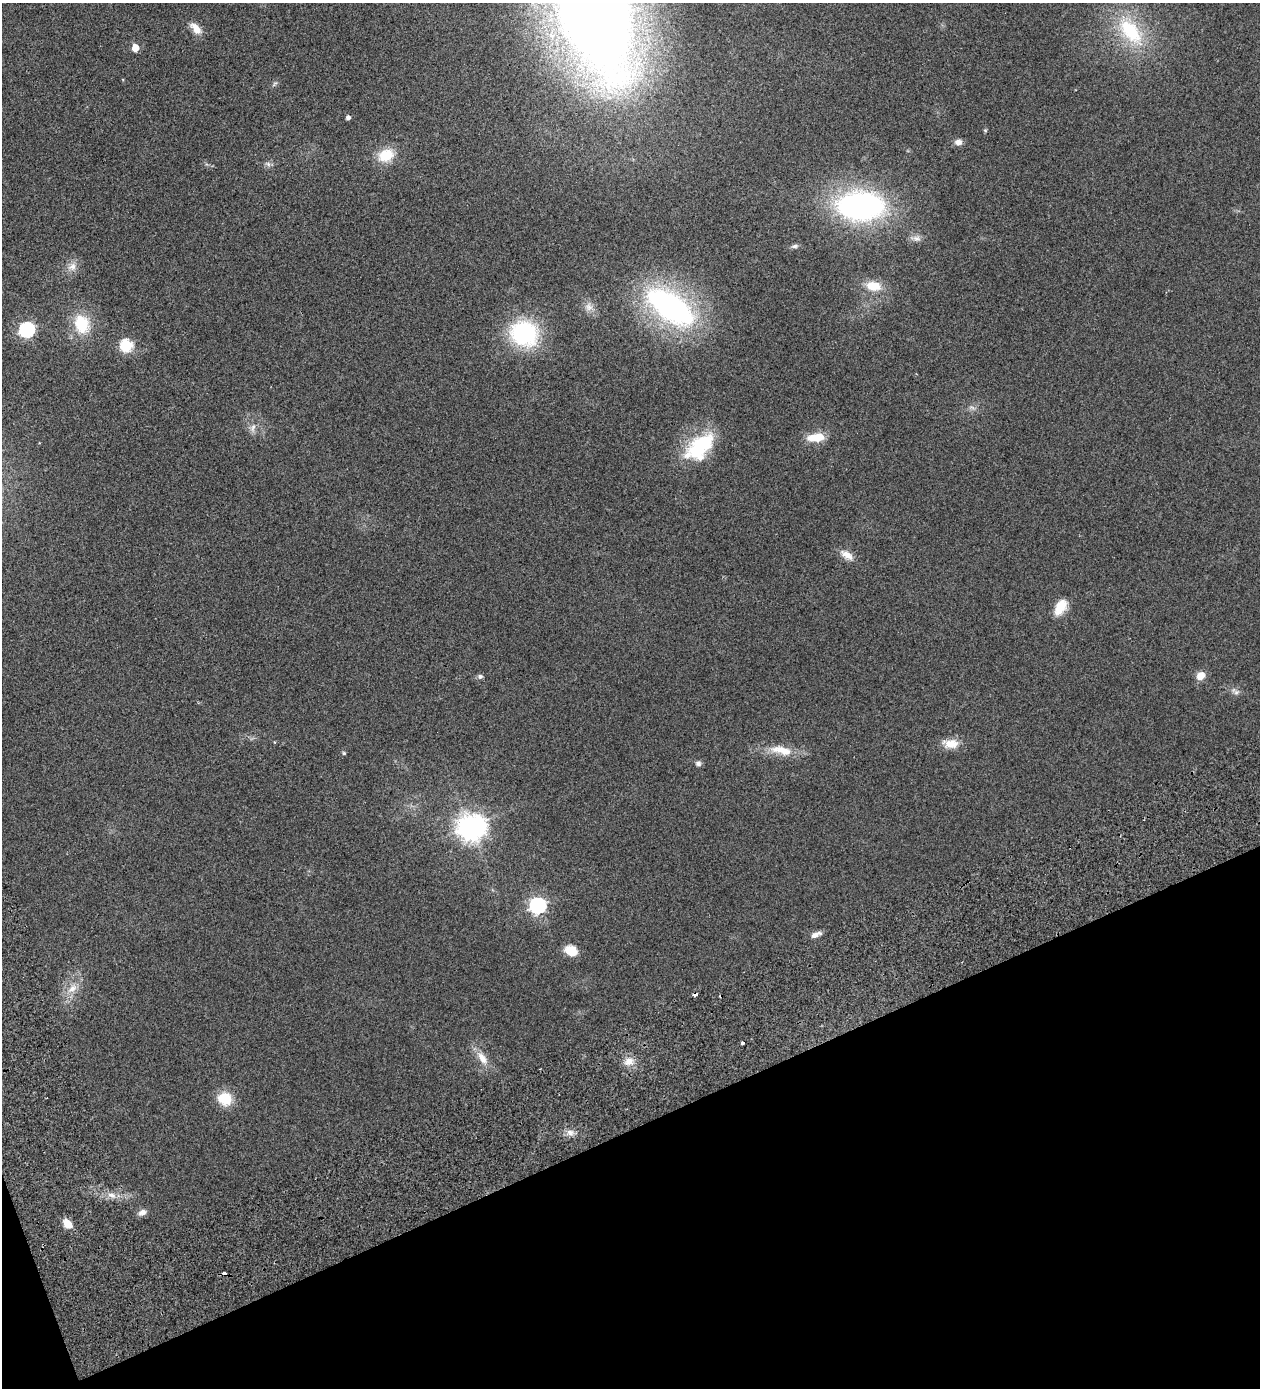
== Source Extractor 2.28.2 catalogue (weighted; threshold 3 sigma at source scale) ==
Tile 14 of 4 x 4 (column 2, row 4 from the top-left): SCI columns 1718-2975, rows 142-1527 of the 5825 x 5828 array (HDU 1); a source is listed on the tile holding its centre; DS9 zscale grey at full resolution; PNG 1262 x 1390 px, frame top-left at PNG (2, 3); no overlay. Shown black and unused: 19% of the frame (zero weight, under 2 of 3 exposures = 10% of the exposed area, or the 3 px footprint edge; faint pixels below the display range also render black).
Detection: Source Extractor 2.28.2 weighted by HDU 2 'WHT'; one run over the whole footprint, this tile lists its part. Background 0.127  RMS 0.018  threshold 0.0796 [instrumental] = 3 sigma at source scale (4.5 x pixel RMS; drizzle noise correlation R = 1.50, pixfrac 1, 0.05/0.05 arcsec/px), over >= 5 px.
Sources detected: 51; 1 too faint to see at this stretch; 3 cosmic-ray / hot-pixel residue — not listed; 1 inside a brighter listed object's ellipse — not listed separately; the other 46 listed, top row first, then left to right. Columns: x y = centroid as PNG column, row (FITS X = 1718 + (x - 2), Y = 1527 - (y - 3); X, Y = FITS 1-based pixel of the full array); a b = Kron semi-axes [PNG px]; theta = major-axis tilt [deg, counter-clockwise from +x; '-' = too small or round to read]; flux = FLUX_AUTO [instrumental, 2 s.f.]
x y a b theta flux
595 16 105 50 -68 2900
196 28 17 8 -47 16
1130 31 47 24 -50 120
135 48 5 5 - 28
274 84 9 4 42 2.9
348 117 4 4 - 6
985 130 5 5 - 1.8
958 142 9 8 - 8.1
386 155 20 15 24 40
268 164 9 5 -31 4.6
860 206 37 22 0 510
916 238 14 8 -7 9.1
794 246 9 5 4 4.5
72 267 14 11 44 14
873 286 16 10 -8 33
589 307 12 10 -68 11
670 307 53 26 -36 400
82 324 24 18 -69 61
27 329 7 7 - 330
524 333 33 29 -22 160
126 345 6 6 - 170
253 428 12 7 76 8.7
816 437 22 9 6 33
700 446 41 24 45 110
847 555 19 9 -33 16
1061 607 20 12 61 28
480 676 7 6 - 4
1200 676 9 8 - 17
1235 691 14 6 -36 6.7
951 743 22 13 -2 23
782 750 35 12 -13 35
344 753 5 4 - 2.2
698 763 7 6 - 5.2
470 827 10 9 - 1600
538 905 7 7 - 490
816 935 13 6 23 9.6
571 951 14 11 -28 23
72 988 17 10 48 20
742 1043 3 3 - 6.1
482 1058 21 9 -58 21
629 1061 13 11 21 15
225 1099 16 14 -36 41
570 1133 10 9 - 9.5
111 1195 12 6 -12 11
142 1212 11 7 22 8.4
67 1224 10 7 -50 23
Isophote crosses this tile's border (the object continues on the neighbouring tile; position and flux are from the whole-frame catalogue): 1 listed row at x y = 595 16